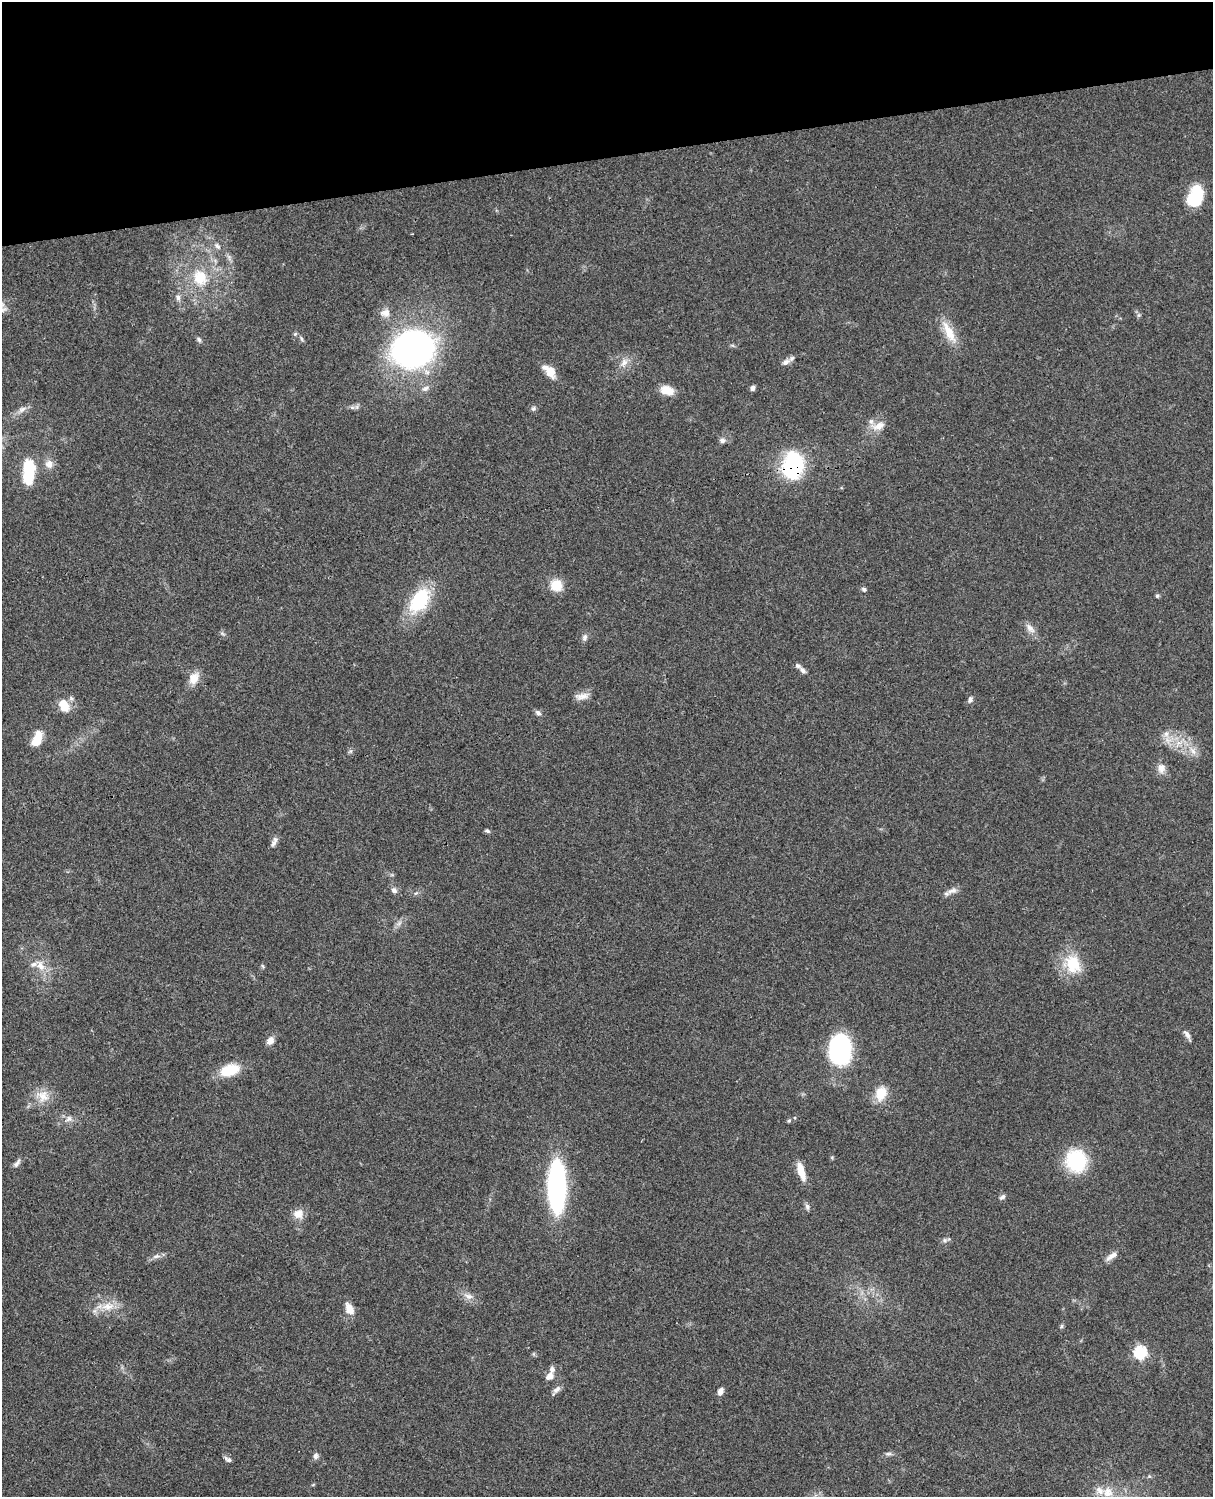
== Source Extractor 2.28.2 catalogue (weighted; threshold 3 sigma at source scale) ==
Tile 3 of 4 x 3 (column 3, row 1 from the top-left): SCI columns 2545-3755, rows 3267-4761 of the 5085 x 4926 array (HDU 1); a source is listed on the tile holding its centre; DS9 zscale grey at full resolution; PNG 1215 x 1499 px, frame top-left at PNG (2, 2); no overlay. Shown black and unused: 10% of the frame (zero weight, under 3 of 4 exposures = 6% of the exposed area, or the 3 px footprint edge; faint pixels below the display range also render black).
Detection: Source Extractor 2.28.2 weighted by HDU 2 'WHT'; one run over the whole footprint, this tile lists its part. Background 0.0787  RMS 0.006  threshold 0.0268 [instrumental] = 3 sigma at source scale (4.5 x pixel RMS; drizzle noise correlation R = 1.50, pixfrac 1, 0.05/0.05 arcsec/px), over >= 5 px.
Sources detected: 83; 1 inside a brighter object's white glare — not listed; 5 inside a brighter listed object's ellipse — not listed separately; the other 77 listed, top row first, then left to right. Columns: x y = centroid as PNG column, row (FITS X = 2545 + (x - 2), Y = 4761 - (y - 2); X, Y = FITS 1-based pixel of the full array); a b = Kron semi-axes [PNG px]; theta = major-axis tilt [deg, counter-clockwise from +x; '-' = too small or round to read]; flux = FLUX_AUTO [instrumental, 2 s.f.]
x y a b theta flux
1195 196 21 14 71 27
217 246 9 6 -46 1.8
200 277 24 20 -70 19
178 297 8 6 -88 1.8
385 313 14 11 7 5
1139 315 6 4 45 0.91
949 332 34 11 -63 12
295 334 6 4 44 0.8
301 338 8 4 -64 1.2
199 339 7 5 -50 1.3
413 349 37 30 7 220
786 362 11 7 30 3
624 363 13 8 54 4.2
550 371 18 10 -46 7.8
425 388 10 7 23 2.4
753 388 6 5 - 1.8
667 390 15 10 -17 8.4
533 408 7 6 - 1.3
22 409 12 7 32 3
878 426 20 10 18 6.5
722 440 8 7 - 1.9
49 464 10 9 - 4.4
793 465 24 17 83 64
29 468 25 15 -77 18
556 585 13 12 - 11
864 589 6 5 - 1.4
1157 596 6 5 - 0.9
420 600 24 15 58 42
1030 628 16 8 -49 4
584 638 9 7 78 2
803 670 11 6 -49 2.2
194 678 16 12 61 7
582 696 21 8 6 4.5
970 699 8 5 74 1.7
64 705 13 9 -66 12
538 713 9 6 -33 1.7
1166 734 7 7 - 2.5
37 739 18 9 67 11
1193 751 14 6 -56 3.9
1161 768 14 10 83 4.2
487 831 7 5 -24 1
274 842 15 5 67 2.4
394 890 8 7 - 2
952 891 16 7 14 3.3
1073 964 25 19 -66 20
41 966 17 10 -65 7.1
1187 1034 12 6 -56 2.4
270 1041 11 8 53 3.5
841 1048 24 17 88 100
230 1070 21 12 18 18
881 1093 16 12 77 12
43 1096 19 15 -33 8.9
69 1119 10 8 28 2.9
789 1121 5 4 - 0.77
1076 1161 20 18 -79 42
17 1163 13 6 51 2.2
801 1171 21 7 -73 8.6
557 1187 40 13 90 150
1002 1197 8 6 34 1.6
807 1207 9 6 -75 1.6
298 1214 13 12 - 5.5
945 1240 6 6 - 1.4
156 1256 11 6 14 2.3
1111 1256 19 6 36 3.8
468 1296 14 7 -18 3.7
108 1306 19 12 11 9.2
349 1309 14 9 -64 6.5
1062 1326 6 4 87 0.87
1140 1352 6 6 - 83
550 1376 9 6 45 4.6
556 1390 15 6 52 2.6
720 1391 7 5 64 3.4
888 1454 10 5 6 1.6
315 1456 9 7 85 1.9
228 1459 10 6 -24 1.8
313 1485 5 3 - 0.54
1108 1492 14 13 - 6.9
Overlapping masked pixels (flux is a lower limit): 1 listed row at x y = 793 465